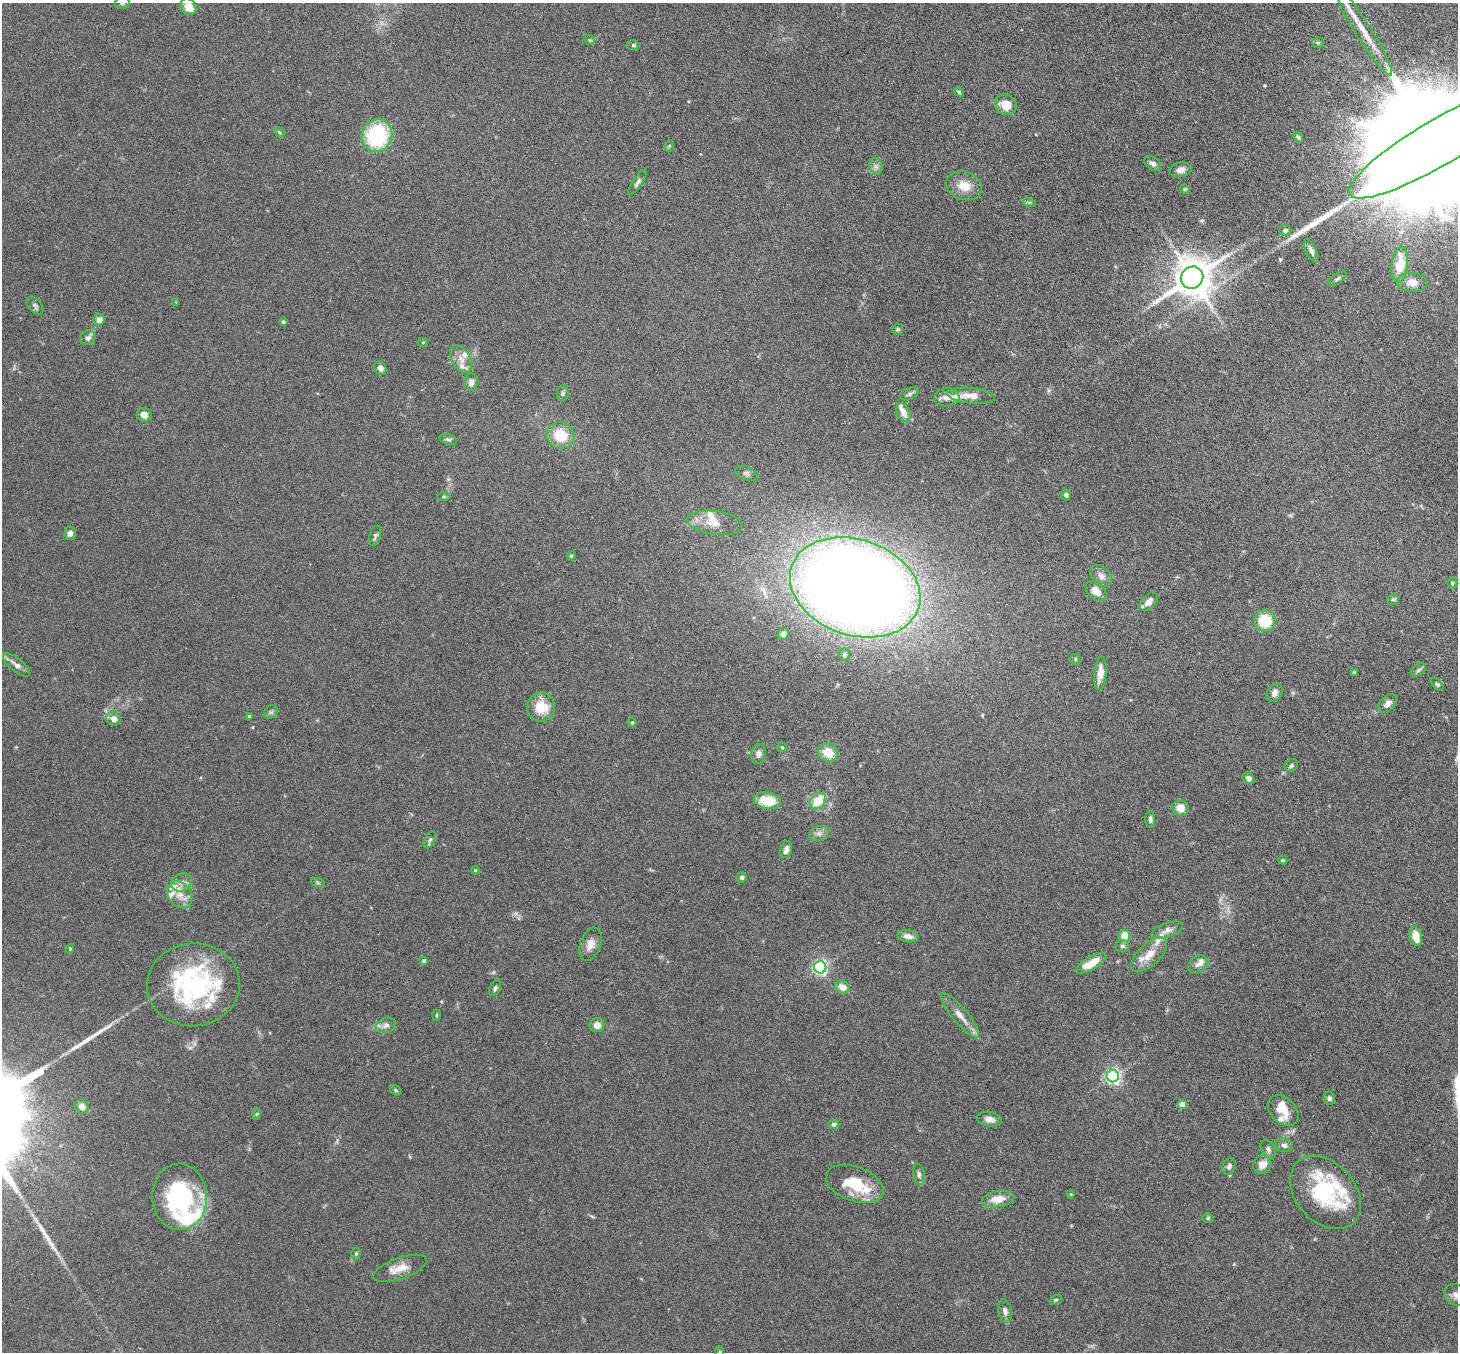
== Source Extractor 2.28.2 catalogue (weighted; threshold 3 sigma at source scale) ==
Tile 10 of 4 x 4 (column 2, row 3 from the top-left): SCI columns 1508-2963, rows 1539-2888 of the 5927 x 5916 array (HDU 1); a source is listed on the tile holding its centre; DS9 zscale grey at full resolution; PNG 1460 x 1354 px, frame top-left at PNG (2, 3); each listed source drawn as its Kron ellipse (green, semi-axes under 4 px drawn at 4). Nothing masked; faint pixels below the display range render black.
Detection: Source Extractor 2.28.2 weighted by HDU 2 'WHT'; one run over the whole footprint, this tile lists its part. Background 0.12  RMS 0.0045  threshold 0.0185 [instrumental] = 3 sigma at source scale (4.09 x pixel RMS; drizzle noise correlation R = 1.36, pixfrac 0.8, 0.05/0.05 arcsec/px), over >= 5 px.
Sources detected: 159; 1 too faint to see at this stretch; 1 inside a brighter object's white glare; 3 long thin detections or spike segments (spike, bleed or trail) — neither listed nor drawn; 18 inside a brighter listed object's ellipse — not listed separately; the other 136 listed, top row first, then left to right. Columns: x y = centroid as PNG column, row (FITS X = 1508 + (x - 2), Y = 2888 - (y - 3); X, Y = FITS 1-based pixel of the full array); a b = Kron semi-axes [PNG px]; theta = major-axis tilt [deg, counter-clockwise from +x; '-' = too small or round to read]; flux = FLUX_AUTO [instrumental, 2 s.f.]
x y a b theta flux
122 3 7 6 - 0.94
189 7 9 7 -54 4.7
1363 31 52 8 -58 9.6
590 40 6 4 -43 0.55
1318 43 6 5 - 0.69
633 45 6 5 - 0.71
959 92 5 4 - 0.57
1006 105 11 10 - 5.5
279 132 6 4 -46 0.5
377 135 16 15 - 34
1298 137 6 3 -50 0.78
1438 143 102 23 30 42000
669 146 6 3 72 0.42
1153 164 9 6 -34 1.4
876 166 8 6 -68 1.3
1181 170 11 7 8 2.2
638 182 15 4 55 1.2
964 186 18 14 -18 6
1185 189 5 4 - 0.49
1029 202 7 4 -18 0.66
1285 230 6 5 - 0.87
1311 251 12 5 -67 1.6
1400 264 18 8 84 10
1192 278 12 10 39 1200
1337 279 11 5 31 0.94
1412 282 15 9 -5 3.3
176 302 4 4 - 0.31
35 305 10 6 -49 1
99 320 6 5 - 2.6
283 322 4 3 - 0.72
898 329 6 5 - 0.5
88 338 8 7 - 1.4
423 342 5 4 - 0.38
461 359 15 9 -59 3.3
380 368 7 5 -63 2.1
471 382 9 6 88 2.3
563 393 8 6 80 0.95
909 394 9 6 20 1.1
971 396 24 8 -5 4.5
947 397 13 9 3 2.8
904 413 9 6 -67 3.4
144 415 7 7 - 3.1
560 435 14 12 -29 11
448 439 9 5 -17 0.84
747 473 12 6 -22 1.2
1066 495 5 5 - 1.1
444 497 6 4 0 0.58
715 523 28 11 -8 6.1
70 533 7 5 88 1.9
375 536 10 5 73 0.99
571 556 5 3 - 0.38
1101 576 12 8 -45 2.2
1452 583 5 5 - 0.49
855 587 67 48 -19 780
1096 591 12 8 -43 3.3
1393 599 6 5 - 0.65
1149 602 11 6 48 2.7
1265 621 11 10 - 12
783 634 6 5 - 1.9
844 655 6 5 - 0.86
1075 659 5 5 - 0.54
16 665 16 6 -38 2.6
1418 670 9 5 37 0.86
1100 673 17 6 85 4.2
1354 673 4 3 - 0.88
1437 684 8 4 -45 0.71
1274 693 10 7 58 1.6
1388 703 11 7 42 1.9
541 707 14 14 - 9.7
271 712 7 6 - 0.92
249 716 4 4 - 0.68
113 719 7 7 - 2.5
632 722 4 3 - 0.46
782 747 5 5 - 0.47
828 752 10 9 - 7.4
758 754 10 7 80 1.8
1291 766 7 5 39 0.79
1248 778 6 5 - 1.8
768 801 13 8 -8 10
818 801 9 7 48 9.2
1180 808 8 7 - 3.9
1150 819 8 5 -86 0.98
819 833 10 7 18 1.7
430 840 9 5 65 0.82
786 850 9 6 76 2.3
1283 860 4 3 - 0.46
475 870 4 3 - 0.36
742 877 5 5 - 0.89
182 882 11 8 23 2.4
318 883 7 4 -20 0.59
180 895 14 11 -53 4.8
1167 930 16 7 18 2.3
908 936 10 6 -10 2.3
1124 936 6 5 - 6.4
1416 936 10 6 -76 7.4
590 944 17 10 70 3.6
1122 946 7 6 - 0.85
70 948 4 4 - 0.36
1149 955 22 10 43 5.7
424 961 4 4 - 1.5
1091 963 17 6 31 7
1198 964 10 7 32 1.8
820 967 6 6 - 95
193 985 46 41 5 58
842 987 7 6 - 3.7
495 988 8 5 65 0.84
436 1015 5 3 - 0.44
960 1015 28 7 -50 4.3
386 1025 10 7 21 1.7
597 1025 7 7 - 2.9
1113 1076 6 6 - 100
396 1090 6 4 -33 0.52
1329 1098 7 5 -77 0.98
1182 1105 5 4 - 6.2
82 1106 7 6 - 3.1
1283 1111 18 12 -45 5.8
257 1114 6 4 88 0.49
989 1119 13 7 -10 2.4
834 1124 5 4 - 0.93
1284 1145 9 6 -9 1.3
1268 1149 10 6 -60 1.4
1262 1164 10 9 - 3.9
1229 1166 8 6 66 1.4
919 1174 10 5 -80 1.3
855 1184 30 17 -20 15
1325 1192 42 29 -48 39
1071 1194 4 3 - 0.37
180 1197 33 27 -88 46
998 1199 16 8 8 5.5
1208 1218 5 5 - 0.61
356 1254 6 5 - 0.54
400 1268 28 10 19 5.4
1457 1295 13 10 -26 2.4
1056 1300 6 4 19 0.57
1005 1311 12 6 -80 1.9
720 1352 5 3 - 0.36
Isophote crosses this tile's border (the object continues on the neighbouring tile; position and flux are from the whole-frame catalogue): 4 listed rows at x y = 122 3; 1438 143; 1457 1295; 720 1352